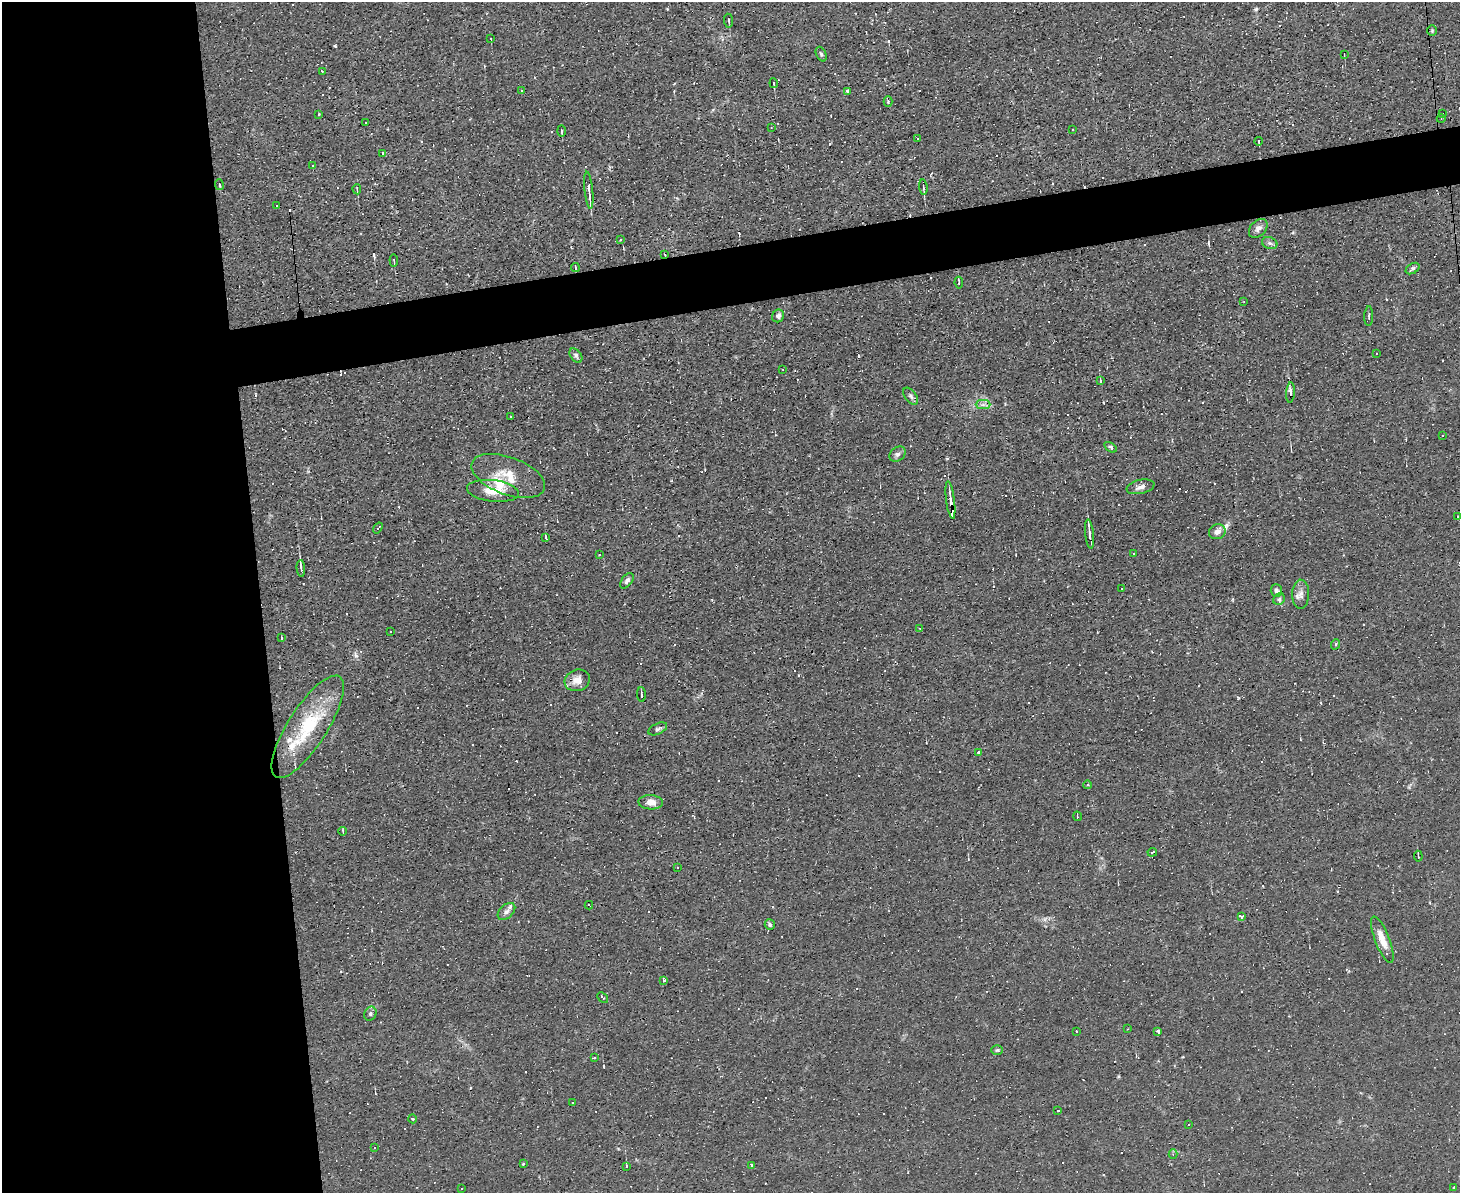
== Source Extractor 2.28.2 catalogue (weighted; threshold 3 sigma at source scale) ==
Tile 7 of 3 x 4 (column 1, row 3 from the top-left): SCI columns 128-1585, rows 1192-2382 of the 4742 x 4765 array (HDU 1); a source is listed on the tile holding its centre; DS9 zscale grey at full resolution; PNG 1462 x 1195 px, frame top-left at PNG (2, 2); each listed source drawn as its Kron ellipse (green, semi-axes under 4 px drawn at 4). Shown black and unused: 22% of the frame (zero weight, under 2 of 3 exposures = <1% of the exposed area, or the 3 px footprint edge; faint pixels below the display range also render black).
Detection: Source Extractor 2.28.2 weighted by HDU 2 'WHT'; one run over the whole footprint, this tile lists its part. Background 0.0153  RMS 0.0039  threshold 0.0178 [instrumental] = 3 sigma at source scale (4.5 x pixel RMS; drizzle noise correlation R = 1.50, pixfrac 1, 0.05/0.05 arcsec/px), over >= 5 px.
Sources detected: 190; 1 too faint to see at this stretch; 79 cosmic-ray / hot-pixel residue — neither listed nor drawn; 5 inside a brighter listed object's ellipse — not listed separately; the other 105 listed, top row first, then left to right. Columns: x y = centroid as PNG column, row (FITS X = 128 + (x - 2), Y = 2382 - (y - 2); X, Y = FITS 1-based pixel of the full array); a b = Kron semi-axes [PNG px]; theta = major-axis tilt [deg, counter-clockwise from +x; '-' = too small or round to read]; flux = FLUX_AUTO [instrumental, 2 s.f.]
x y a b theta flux
729 21 7 3 -85 0.52
1432 31 5 4 - 0.51
491 39 4 2 - 0.25
821 54 8 5 -66 0.76
1344 54 3 2 - 0.36
322 71 2 2 - 0.25
774 83 5 2 - 0.4
522 91 3 3 - 0.55
847 91 4 3 - 1.3
888 101 5 4 - 0.48
319 114 3 2 - 0.55
1442 114 3 2 - 0.3
1441 119 4 3 - 0.37
365 123 3 3 - 0.74
771 128 3 2 - 0.25
1073 129 3 2 - 0.39
561 131 6 2 -89 0.54
917 139 3 3 - 0.72
1259 141 4 2 - 0.39
383 153 3 3 - 0.97
312 165 3 3 - 0.75
219 185 5 2 - 0.45
923 187 7 3 -82 0.75
357 189 5 3 - 0.48
589 190 18 3 -84 3.4
277 206 2 2 - 0.33
1258 228 11 7 46 1.9
620 239 3 2 - 0.57
1270 243 8 6 -20 0.99
665 255 3 2 - 0.26
394 260 6 2 -83 0.48
575 268 4 2 - 0.4
1413 268 7 5 32 0.88
959 283 6 3 -82 0.6
1244 301 3 2 - 0.29
778 316 6 5 - 1.2
1369 316 10 3 88 0.58
1376 353 2 2 - 0.25
576 356 8 5 -52 0.93
783 370 3 2 - 0.29
1100 381 4 2 - 0.42
1290 393 10 4 87 1.6
911 396 10 5 -53 1
983 405 7 4 0 1.2
511 417 2 2 - 0.28
1443 435 2 2 - 0.35
1110 447 7 3 -35 0.84
898 454 9 6 38 1.3
508 476 38 18 -20 11
1140 487 14 7 13 2.3
493 491 26 10 -7 6.7
950 500 19 4 -82 3.1
1457 516 3 2 - 0.75
378 528 6 2 54 0.43
1217 532 8 7 - 2.3
1089 534 15 3 -83 2.8
546 537 4 2 - 0.39
1133 553 3 2 - 0.51
599 555 3 3 - 0.62
301 568 8 2 -86 1.4
627 581 9 5 53 1.4
1121 589 3 3 - 1
1276 591 6 5 - 1.1
1301 594 14 8 89 2.5
1279 599 6 5 - 0.94
920 629 3 2 - 0.29
390 631 2 2 - 0.27
282 638 4 2 - 0.4
1336 644 5 3 - 0.56
577 680 13 10 18 3.5
641 695 7 2 -87 0.7
308 727 59 19 57 26
658 729 10 5 25 1.1
979 752 4 3 - 1.9
1087 785 4 3 - 0.62
651 802 12 7 -2 3.1
1077 816 5 3 - 0.32
343 831 4 2 - 0.37
1152 852 5 2 - 0.63
1418 856 5 2 - 0.48
677 868 3 2 - 0.27
589 905 4 2 - 0.36
506 912 10 6 44 1.6
1241 917 3 3 - 1.7
770 925 5 5 - 0.81
1382 940 25 7 -69 5.6
664 980 3 3 - 1.9
603 997 6 3 -42 0.6
370 1014 7 6 - 0.85
1127 1029 3 2 - 0.38
1158 1031 4 3 - 0.84
1076 1032 3 3 - 0.96
997 1050 6 4 2 0.57
594 1058 3 2 - 0.47
572 1102 3 2 - 0.53
1058 1111 3 2 - 0.52
413 1119 4 3 - 0.39
1189 1125 3 3 - 1.4
375 1147 3 2 - 0.27
1173 1154 4 4 - 0.57
523 1164 4 2 - 0.5
751 1165 4 2 - 0.39
627 1166 4 3 - 0.34
1454 1188 3 2 - 0.46
461 1189 3 3 - 0.3
Overlapping masked pixels (flux is a lower limit): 3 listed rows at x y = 665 255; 950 500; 1089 534
Unlisted compact peaks at least as high as the median listed source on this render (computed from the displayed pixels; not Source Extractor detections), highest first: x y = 356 656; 1256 10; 1118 1076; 947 459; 1409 787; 888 41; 1239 698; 1232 599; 677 198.